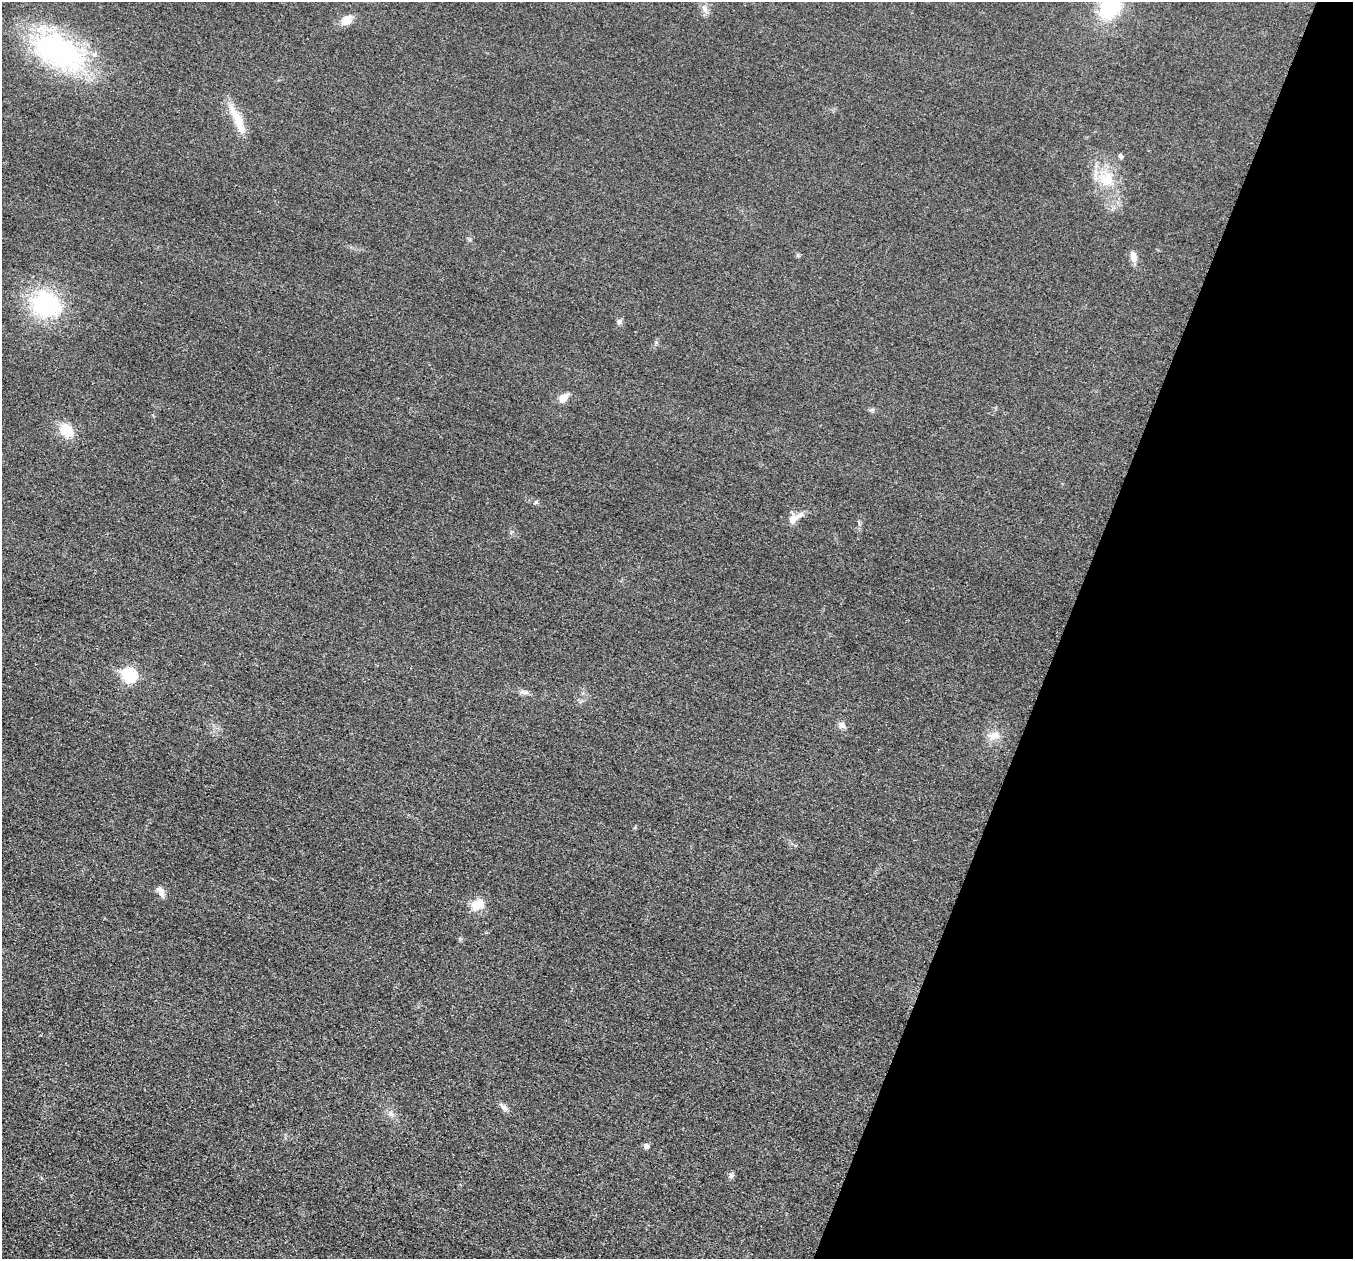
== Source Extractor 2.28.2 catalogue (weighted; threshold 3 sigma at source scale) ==
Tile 8 of 4 x 4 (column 4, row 2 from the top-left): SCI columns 4087-5437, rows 2709-3965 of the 5458 x 5501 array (HDU 1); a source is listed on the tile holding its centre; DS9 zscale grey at full resolution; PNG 1355 x 1261 px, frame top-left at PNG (2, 2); no overlay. Shown black and unused: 21% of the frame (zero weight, under 3 of 5 exposures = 4% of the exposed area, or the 3 px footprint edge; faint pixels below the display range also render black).
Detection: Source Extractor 2.28.2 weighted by HDU 2 'WHT'; one run over the whole footprint, this tile lists its part. Background 0.0197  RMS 0.0051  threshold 0.0228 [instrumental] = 3 sigma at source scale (4.5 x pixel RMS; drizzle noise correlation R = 1.50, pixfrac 1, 0.05/0.05 arcsec/px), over >= 5 px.
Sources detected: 25; all 25 listed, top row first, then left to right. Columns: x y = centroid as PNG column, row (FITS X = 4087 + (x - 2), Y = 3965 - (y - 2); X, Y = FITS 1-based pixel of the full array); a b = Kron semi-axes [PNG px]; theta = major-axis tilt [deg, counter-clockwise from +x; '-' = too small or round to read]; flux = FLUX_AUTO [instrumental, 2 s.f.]
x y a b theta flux
1110 7 21 16 52 38
705 9 11 7 -64 2.6
346 20 16 10 41 4.9
58 51 74 38 -28 85
237 119 41 10 -65 10
1120 156 5 5 - 1.3
1106 179 23 18 42 13
1133 257 14 7 -77 3.6
45 304 28 24 -17 50
619 322 7 7 - 1.3
563 398 12 8 44 4.8
872 410 7 5 20 1
66 430 17 13 -50 10
536 502 6 5 - 0.86
794 519 22 9 33 4.7
129 675 7 7 - 51
524 692 13 6 -4 1.9
842 725 9 7 -26 2.3
994 735 15 10 22 5
161 892 16 6 -58 2.6
477 904 19 14 27 7.2
503 1107 13 5 -40 2
391 1113 8 5 -45 1.5
646 1146 5 5 - 2.3
731 1175 8 6 -70 1.2
Isophote crosses this tile's border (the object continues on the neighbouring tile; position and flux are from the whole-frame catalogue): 1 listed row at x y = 1110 7
Unlisted compact peaks at least as high as the median listed source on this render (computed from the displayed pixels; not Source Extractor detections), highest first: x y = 798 255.